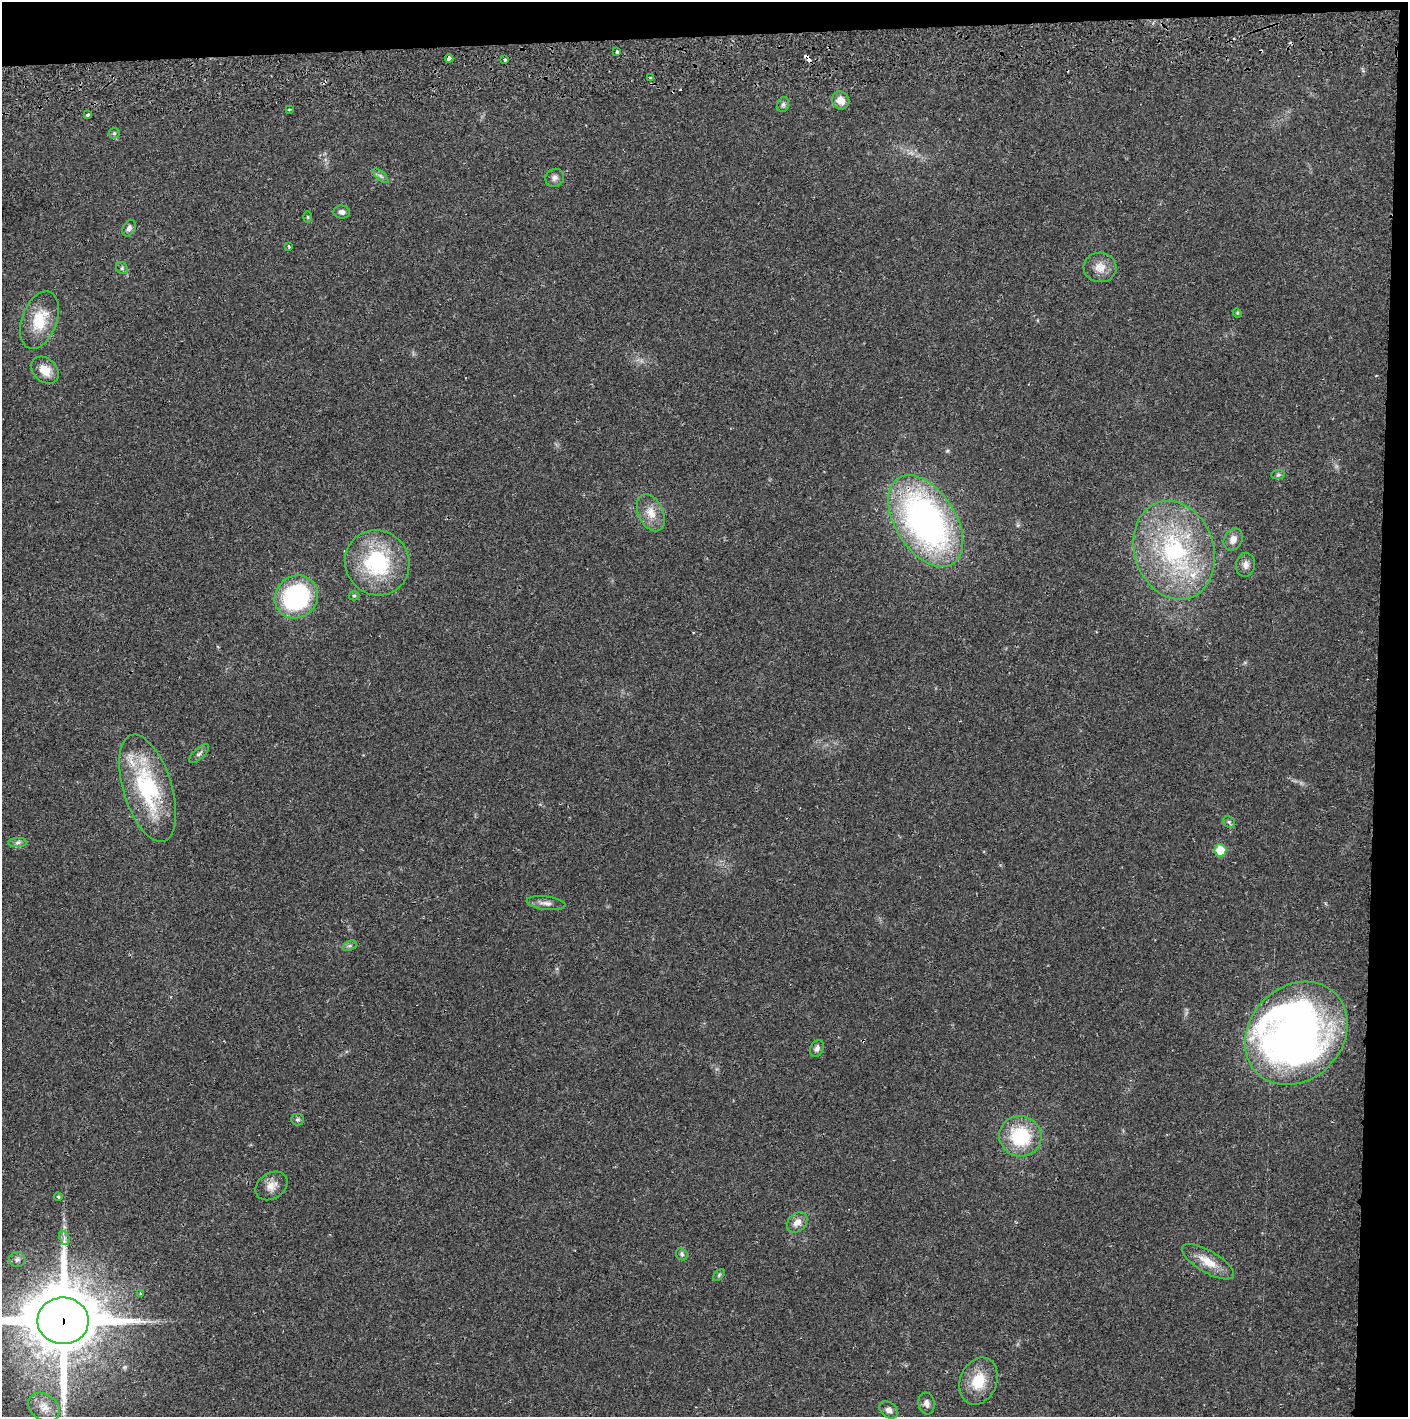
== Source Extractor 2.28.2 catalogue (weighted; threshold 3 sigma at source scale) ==
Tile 3 of 3 x 3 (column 3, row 1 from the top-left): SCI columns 2817-4222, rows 2887-4301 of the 4229 x 4360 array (HDU 1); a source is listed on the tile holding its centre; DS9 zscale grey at full resolution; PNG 1410 x 1419 px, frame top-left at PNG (2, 2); each listed source drawn as its Kron ellipse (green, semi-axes under 4 px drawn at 4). Shown black and unused: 5% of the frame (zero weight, under 2 of 3 exposures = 3% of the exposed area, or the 3 px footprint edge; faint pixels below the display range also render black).
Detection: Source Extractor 2.28.2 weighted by HDU 2 'WHT'; one run over the whole footprint, this tile lists its part. Background 0.0211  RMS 0.0035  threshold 0.0156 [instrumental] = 3 sigma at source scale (4.5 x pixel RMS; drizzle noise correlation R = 1.50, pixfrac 1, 0.05/0.05 arcsec/px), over >= 5 px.
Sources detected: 62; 1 inside a brighter object's white glare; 5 cosmic-ray / hot-pixel residue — neither listed nor drawn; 2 inside a brighter listed object's ellipse — not listed separately; the other 54 listed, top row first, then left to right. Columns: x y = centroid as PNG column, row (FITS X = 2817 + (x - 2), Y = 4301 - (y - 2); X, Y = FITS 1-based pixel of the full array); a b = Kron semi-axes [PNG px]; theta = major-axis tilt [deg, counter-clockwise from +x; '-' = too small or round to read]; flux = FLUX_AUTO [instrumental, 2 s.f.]
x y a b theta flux
617 52 3 3 - 0.76
449 58 4 3 - 2.2
505 59 3 3 - 1.4
650 78 3 3 - 0.37
841 100 9 8 - 3.2
783 105 7 5 74 0.81
289 109 3 3 - 0.46
88 115 3 3 - 0.82
114 133 6 5 - 0.5
381 176 10 4 -42 0.94
555 178 9 9 - 1.4
342 212 8 6 -6 1.4
308 217 6 3 -90 0.36
129 228 9 6 64 1.3
289 247 4 3 - 0.44
1100 267 16 15 - 3.9
122 268 6 5 - 0.66
1237 313 5 4 - 0.42
39 320 30 17 69 11
45 370 15 11 -42 4.6
1278 475 7 4 1 0.68
651 513 20 12 -64 4.8
926 521 51 30 -57 120
1233 539 11 9 64 2.5
1174 550 50 39 -71 48
377 563 33 32 - 31
1246 565 12 9 82 1.9
354 596 5 4 - 0.48
296 597 22 20 41 43
199 754 12 5 43 1.1
148 788 55 24 -73 35
1229 822 6 5 - 0.65
18 842 9 4 1 0.96
1220 850 6 6 - 7.9
546 903 20 6 -7 2.1
350 946 7 5 19 0.72
1296 1033 56 46 46 210
817 1048 9 6 65 1.1
297 1119 6 6 - 0.71
1020 1136 21 20 - 19
271 1186 17 13 33 3.5
58 1197 4 4 - 0.6
797 1222 11 8 45 2.8
64 1238 7 5 -65 1
682 1254 6 5 - 0.7
17 1259 8 7 - 1
1208 1262 29 11 -30 6.2
719 1275 7 4 46 0.54
140 1294 4 3 - 0.41
63 1321 25 23 1 2900
978 1381 24 18 68 9.5
926 1403 11 8 -79 1.7
44 1407 17 12 -36 4.1
889 1410 10 7 -39 1.7
Overlapping masked pixels (flux is a lower limit): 3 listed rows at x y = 449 58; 926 521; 63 1321
Isophote crosses this tile's border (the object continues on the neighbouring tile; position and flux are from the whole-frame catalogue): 1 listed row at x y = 63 1321